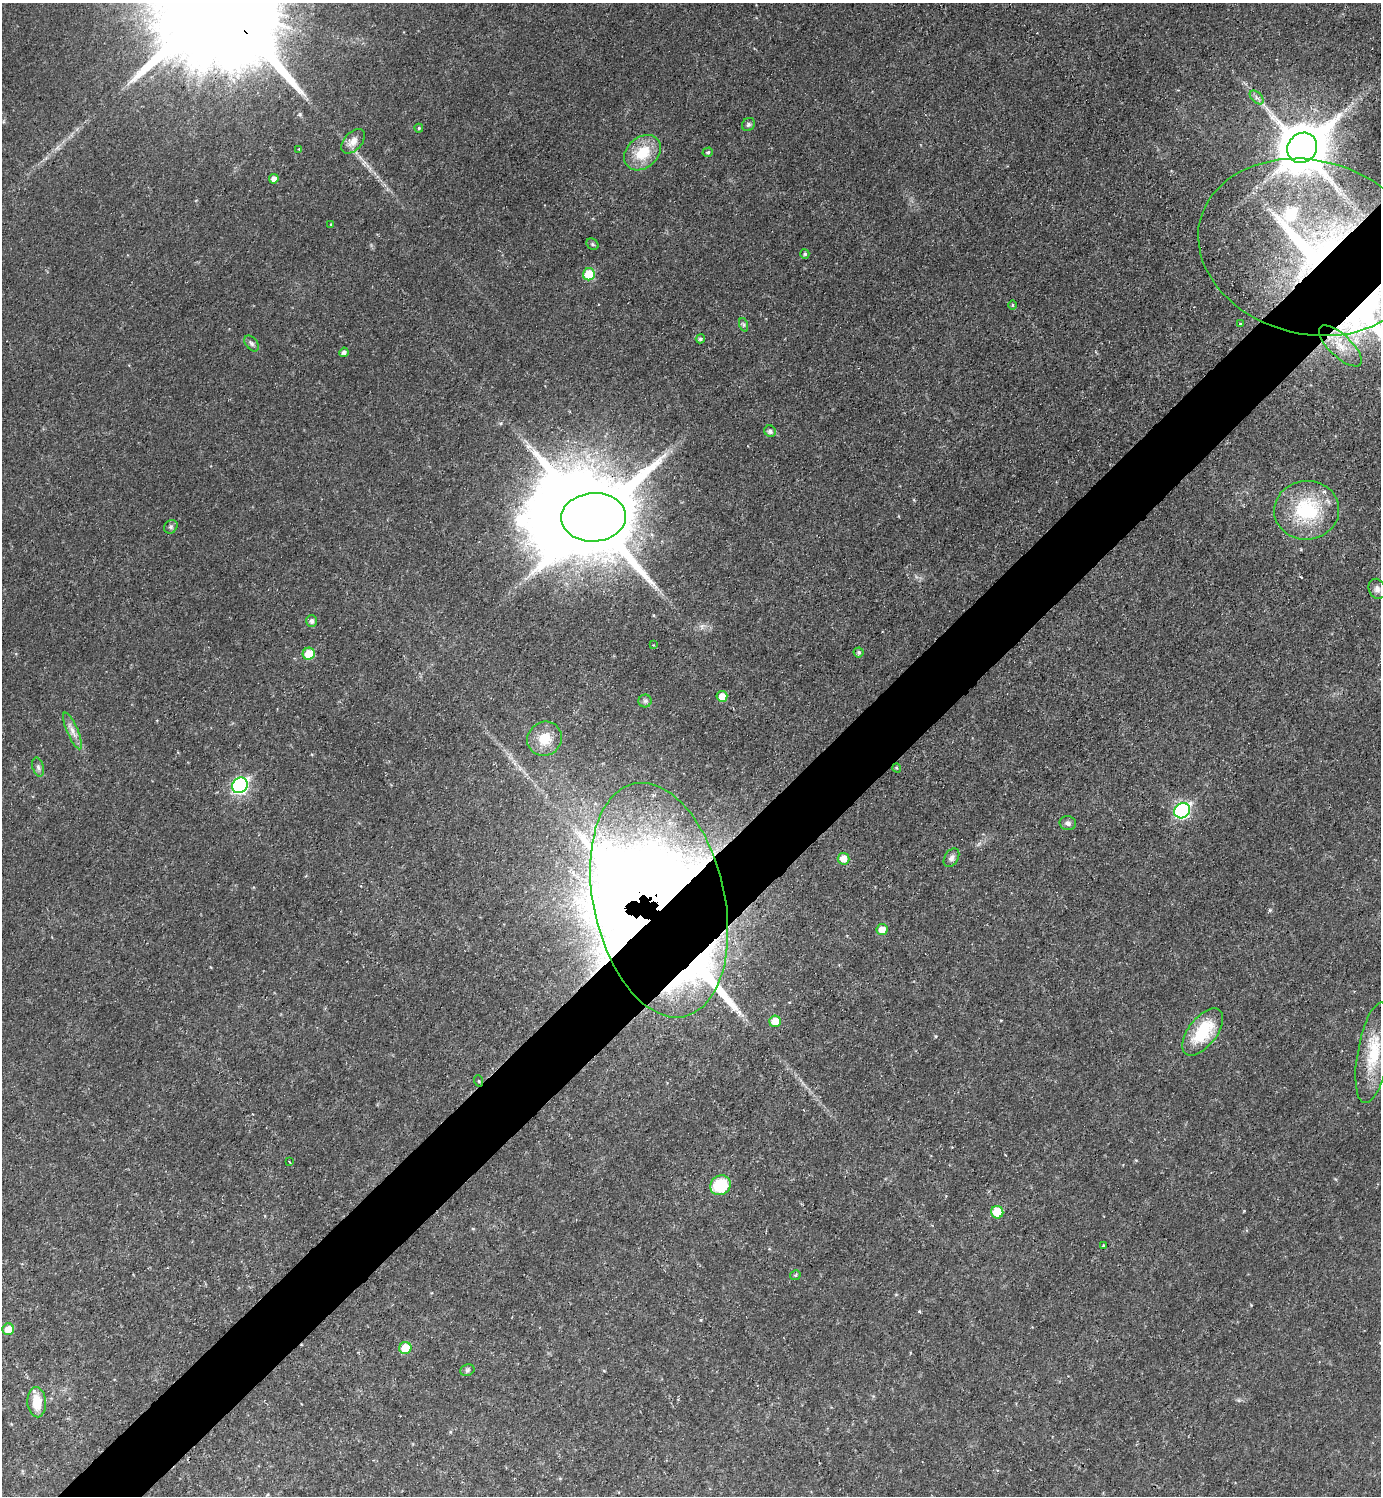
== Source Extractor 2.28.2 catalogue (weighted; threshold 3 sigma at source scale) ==
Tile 7 of 4 x 4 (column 3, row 2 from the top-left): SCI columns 2916-4294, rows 2989-4482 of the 5973 x 5975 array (HDU 1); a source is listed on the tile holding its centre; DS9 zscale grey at full resolution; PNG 1383 x 1498 px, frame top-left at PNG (2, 3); each listed source drawn as its Kron ellipse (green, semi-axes under 4 px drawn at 4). Shown black and unused: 5% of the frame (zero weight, under 2 of 3 exposures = <1% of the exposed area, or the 3 px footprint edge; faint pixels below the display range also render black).
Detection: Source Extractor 2.28.2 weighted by HDU 2 'WHT'; one run over the whole footprint, this tile lists its part. Background 0.0319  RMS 0.0075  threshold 0.0335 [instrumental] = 3 sigma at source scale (4.5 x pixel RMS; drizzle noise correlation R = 1.50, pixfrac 1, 0.05/0.05 arcsec/px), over >= 5 px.
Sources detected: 66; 3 inside a brighter object's white glare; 2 cosmic-ray / hot-pixel residue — neither listed nor drawn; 5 inside a brighter listed object's ellipse — not listed separately; the other 56 listed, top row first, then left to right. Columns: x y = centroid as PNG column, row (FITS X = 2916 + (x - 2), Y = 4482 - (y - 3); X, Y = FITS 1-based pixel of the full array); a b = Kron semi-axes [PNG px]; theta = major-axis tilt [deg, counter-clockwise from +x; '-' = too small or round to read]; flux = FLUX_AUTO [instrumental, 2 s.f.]
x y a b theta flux
1257 97 8 5 -45 2.3
748 125 7 6 - 1.7
419 128 4 4 - 0.99
353 141 14 9 47 6.5
1302 148 16 14 46 3600
299 149 3 3 - 0.58
708 152 5 4 - 1.3
642 153 20 15 41 22
274 179 5 4 - 4
331 225 4 2 - 0.6
592 244 6 5 - 1.2
1310 247 113 87 -14 330
805 254 5 4 - 1.4
589 274 6 6 - 23
1012 305 5 3 - 0.83
1240 324 3 3 - 1.3
744 325 7 4 -72 1.4
700 339 4 4 - 1.6
251 343 9 6 -51 2.1
1340 346 27 11 -43 14
344 352 4 4 - 2.8
770 431 6 5 - 2.4
1307 510 32 29 5 53
594 517 32 24 3 12000
171 527 7 6 - 1.7
1377 589 10 8 -70 3.3
312 621 6 5 - 2.5
653 645 3 3 - 0.47
859 652 5 5 - 1.3
309 654 6 6 - 17
722 696 5 5 - 8.8
645 701 6 6 - 1.9
73 731 20 5 -67 5.3
544 739 18 16 41 16
38 767 10 5 -75 2.2
897 768 5 3 - 0.69
240 785 8 7 - 140
1182 811 8 7 - 130
1068 823 8 7 - 2.5
951 858 10 6 58 2.8
844 859 6 6 - 9.3
659 900 119 65 -78 1100
882 930 5 5 - 7.5
775 1021 6 5 - 12
1203 1032 28 14 52 33
1373 1053 51 16 80 31
479 1081 6 3 -70 0.8
289 1162 3 2 - 0.75
721 1185 10 9 - 30
997 1212 6 6 - 20
1104 1246 3 3 - 1.7
795 1275 5 5 - 0.94
8 1329 6 6 - 12
405 1348 6 6 - 17
467 1370 7 5 20 1.5
37 1402 15 9 -85 15
Overlapping masked pixels (flux is a lower limit): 3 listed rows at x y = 1310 247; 594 517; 659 900
Unlisted compact peaks at least as high as the median listed source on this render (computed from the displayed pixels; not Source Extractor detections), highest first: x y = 1270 910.